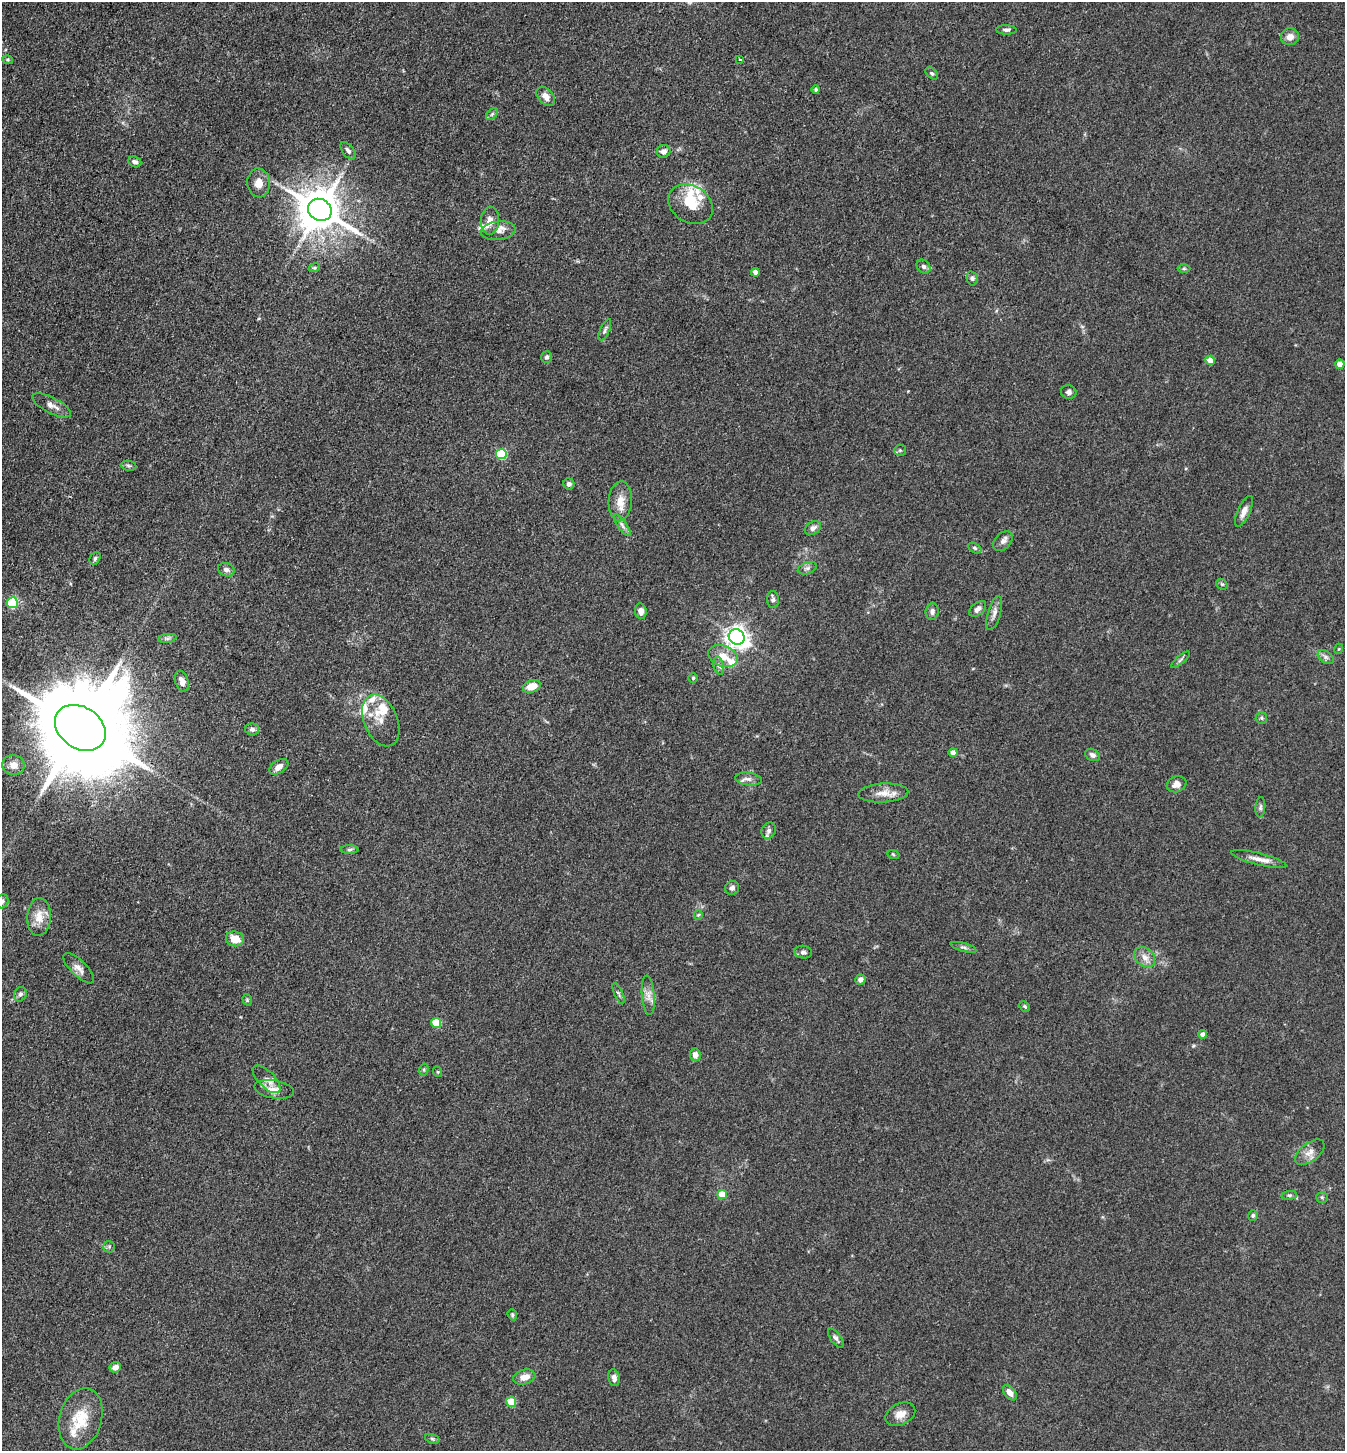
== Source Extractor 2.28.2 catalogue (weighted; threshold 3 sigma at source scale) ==
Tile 11 of 4 x 4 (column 3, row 3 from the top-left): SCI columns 2974-4316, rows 1452-2900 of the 5808 x 5800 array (HDU 1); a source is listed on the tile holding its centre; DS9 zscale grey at full resolution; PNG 1347 x 1453 px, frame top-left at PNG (2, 2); each listed source drawn as its Kron ellipse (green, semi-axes under 4 px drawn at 4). Shown black and unused: <1% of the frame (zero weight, under 3 of 4 exposures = <1% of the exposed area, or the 3 px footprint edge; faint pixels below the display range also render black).
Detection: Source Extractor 2.28.2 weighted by HDU 2 'WHT'; one run over the whole footprint, this tile lists its part. Background 0.0794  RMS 0.0061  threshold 0.0276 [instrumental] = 3 sigma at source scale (4.5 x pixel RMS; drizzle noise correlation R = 1.50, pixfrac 1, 0.05/0.05 arcsec/px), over >= 5 px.
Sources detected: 123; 12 inside a brighter listed object's ellipse — not listed separately; the other 111 listed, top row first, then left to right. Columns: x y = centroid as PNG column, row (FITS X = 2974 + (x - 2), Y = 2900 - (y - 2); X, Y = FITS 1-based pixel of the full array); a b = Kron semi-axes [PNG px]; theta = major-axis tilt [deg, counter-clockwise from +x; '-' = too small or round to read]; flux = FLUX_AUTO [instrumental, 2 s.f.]
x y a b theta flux
1006 30 10 4 -2 1.7
1290 37 9 8 - 4.5
740 59 3 3 - 0.52
8 60 5 3 - 0.73
932 73 7 4 -44 1.2
816 90 4 4 - 1.1
546 96 11 7 -47 4.6
492 114 7 4 45 1.2
348 151 10 5 -52 2.2
664 151 7 6 - 2.9
135 162 7 5 -23 1.7
259 183 14 11 -87 6.2
691 204 24 18 -32 14
320 210 12 10 -29 2300
490 221 14 9 87 4.9
498 231 17 9 7 4.9
923 266 8 6 -44 1.8
314 268 6 4 17 0.79
1184 268 6 4 0 0.86
755 272 4 4 - 3.1
972 278 7 5 -75 1.4
605 330 11 4 66 1.7
547 357 6 5 - 1.4
1210 360 5 5 - 6.3
1340 364 4 4 - 7.4
1069 392 8 7 - 1.8
51 405 21 8 -27 4.6
900 450 6 5 - 0.87
501 454 5 5 - 36
129 466 8 5 -8 1.3
569 484 5 5 - 1.9
620 501 20 11 86 7.8
1244 511 17 6 66 3.9
622 525 13 4 -54 2.4
813 528 9 6 31 2.8
1003 541 11 8 48 2.5
975 548 7 4 -28 1.1
95 558 7 5 58 1.3
807 568 10 5 20 1.8
226 570 8 6 -20 2.5
1222 584 6 5 - 0.95
773 599 8 6 -87 2
12 603 5 5 - 43
978 609 10 6 40 2.7
641 611 8 5 -82 3.5
932 611 8 6 84 2.2
994 613 17 6 74 3.5
737 637 8 7 - 400
167 638 9 4 8 1.5
1338 649 5 3 - 0.52
723 656 15 10 -20 8.1
1326 657 9 5 -36 1.9
1180 660 12 4 40 1.4
719 666 9 5 -76 1.7
693 678 5 5 - 0.8
182 681 11 6 -72 3.8
532 686 9 6 19 7.4
1261 718 6 5 - 1.2
381 720 27 16 -67 10
80 728 27 20 -34 15000
252 729 7 6 - 2.3
953 753 4 4 - 4.6
1092 755 8 5 -28 2.1
13 765 11 10 - 5.1
279 767 10 6 33 4
748 779 13 6 -8 2.8
1176 784 10 8 20 4.3
883 793 25 9 3 7.2
1260 807 10 5 85 1.5
769 831 8 7 - 2.2
350 849 9 4 1 1.1
893 854 6 4 -20 0.7
1259 859 28 6 -14 5.2
732 888 7 6 - 2.1
2 901 7 6 - 1.3
698 915 5 4 - 0.81
39 917 19 12 87 8.9
235 939 9 7 -13 8.9
964 947 13 4 -16 1.6
803 952 9 6 -7 1.8
1145 957 12 8 -40 4.6
79 968 20 8 -45 4.4
860 979 5 5 - 2.7
20 994 7 6 - 1.7
618 994 11 3 -66 1.3
648 995 20 6 -85 4.7
247 1000 6 4 -71 0.81
1025 1006 6 4 -45 0.82
436 1023 5 5 - 25
1203 1034 4 4 - 4.3
695 1055 6 5 - 3.6
424 1069 6 4 79 0.87
438 1072 5 3 - 0.62
267 1079 18 8 -45 5.5
274 1089 20 9 -9 5.8
1310 1152 17 9 37 5.1
722 1194 5 4 - 13
1289 1195 8 4 7 1.2
1322 1197 6 5 - 1
1253 1216 5 5 - 1.1
109 1247 6 5 - 1.1
512 1315 6 4 -70 0.82
836 1338 11 5 -54 1.8
115 1367 6 5 - 4
524 1377 11 7 14 5.7
614 1378 8 5 -80 2.6
1010 1393 8 5 -53 4.6
511 1402 5 5 - 17
900 1414 16 10 26 5.6
81 1419 31 21 75 20
432 1439 7 4 -20 1
Isophote crosses this tile's border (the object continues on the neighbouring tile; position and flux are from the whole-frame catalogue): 1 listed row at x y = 2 901